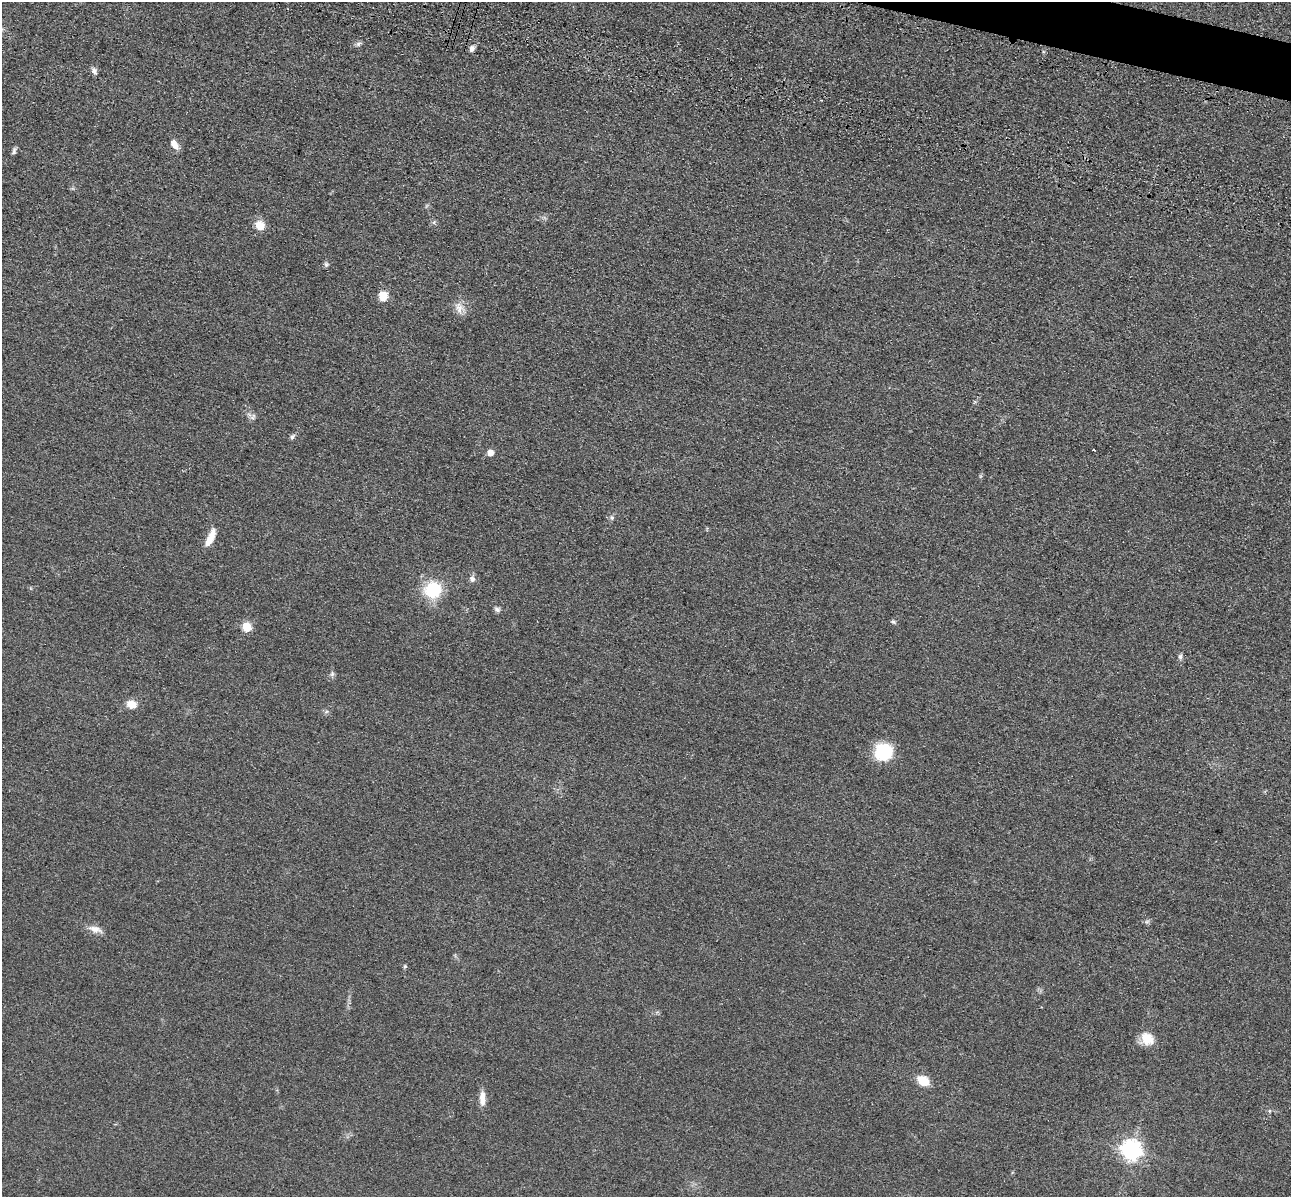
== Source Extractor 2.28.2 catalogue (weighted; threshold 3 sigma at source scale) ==
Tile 10 of 4 x 4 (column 2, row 3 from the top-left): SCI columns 1462-2750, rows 1591-2785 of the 5350 x 5365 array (HDU 1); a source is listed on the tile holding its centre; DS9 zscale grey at full resolution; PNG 1293 x 1199 px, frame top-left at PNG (2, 2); no overlay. Shown black and unused: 1% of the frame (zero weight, under 3 of 4 exposures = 9% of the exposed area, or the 3 px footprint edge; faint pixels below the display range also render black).
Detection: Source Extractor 2.28.2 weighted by HDU 2 'WHT'; one run over the whole footprint, this tile lists its part. Background 0.0477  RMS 0.0085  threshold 0.0383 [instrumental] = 3 sigma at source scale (4.5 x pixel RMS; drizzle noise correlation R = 1.50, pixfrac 1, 0.05/0.05 arcsec/px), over >= 5 px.
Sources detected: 32; all 32 listed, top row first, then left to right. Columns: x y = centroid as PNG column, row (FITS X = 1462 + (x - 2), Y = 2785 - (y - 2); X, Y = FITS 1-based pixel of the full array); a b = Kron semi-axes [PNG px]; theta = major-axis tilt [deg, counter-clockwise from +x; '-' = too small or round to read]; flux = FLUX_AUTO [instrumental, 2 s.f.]
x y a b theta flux
359 44 9 5 30 2
472 48 7 6 - 2.9
94 71 9 6 -67 3
174 145 11 7 -58 6.8
14 151 11 4 77 1.9
434 222 6 4 73 1.2
260 225 13 12 - 8.4
326 265 6 5 - 1.5
383 296 9 8 - 11
459 308 16 10 -82 6.9
253 417 11 4 63 2
292 437 8 5 52 1.8
1093 450 3 2 - 0.72
490 452 5 5 - 7.6
612 518 7 5 -89 1.8
210 538 24 7 65 10
472 579 7 7 - 3.1
433 590 17 16 - 35
497 609 7 6 - 2.5
893 622 6 5 - 1.4
246 627 5 5 - 35
1180 657 7 5 76 1.9
332 674 6 5 - 1.6
131 704 13 10 -17 7.4
883 752 17 17 - 37
1147 921 7 4 19 1.5
95 929 19 8 -15 6.5
405 967 6 4 68 1.2
1147 1039 17 14 -44 12
923 1081 11 8 -31 18
482 1098 19 7 -90 7
1131 1150 8 7 - 410